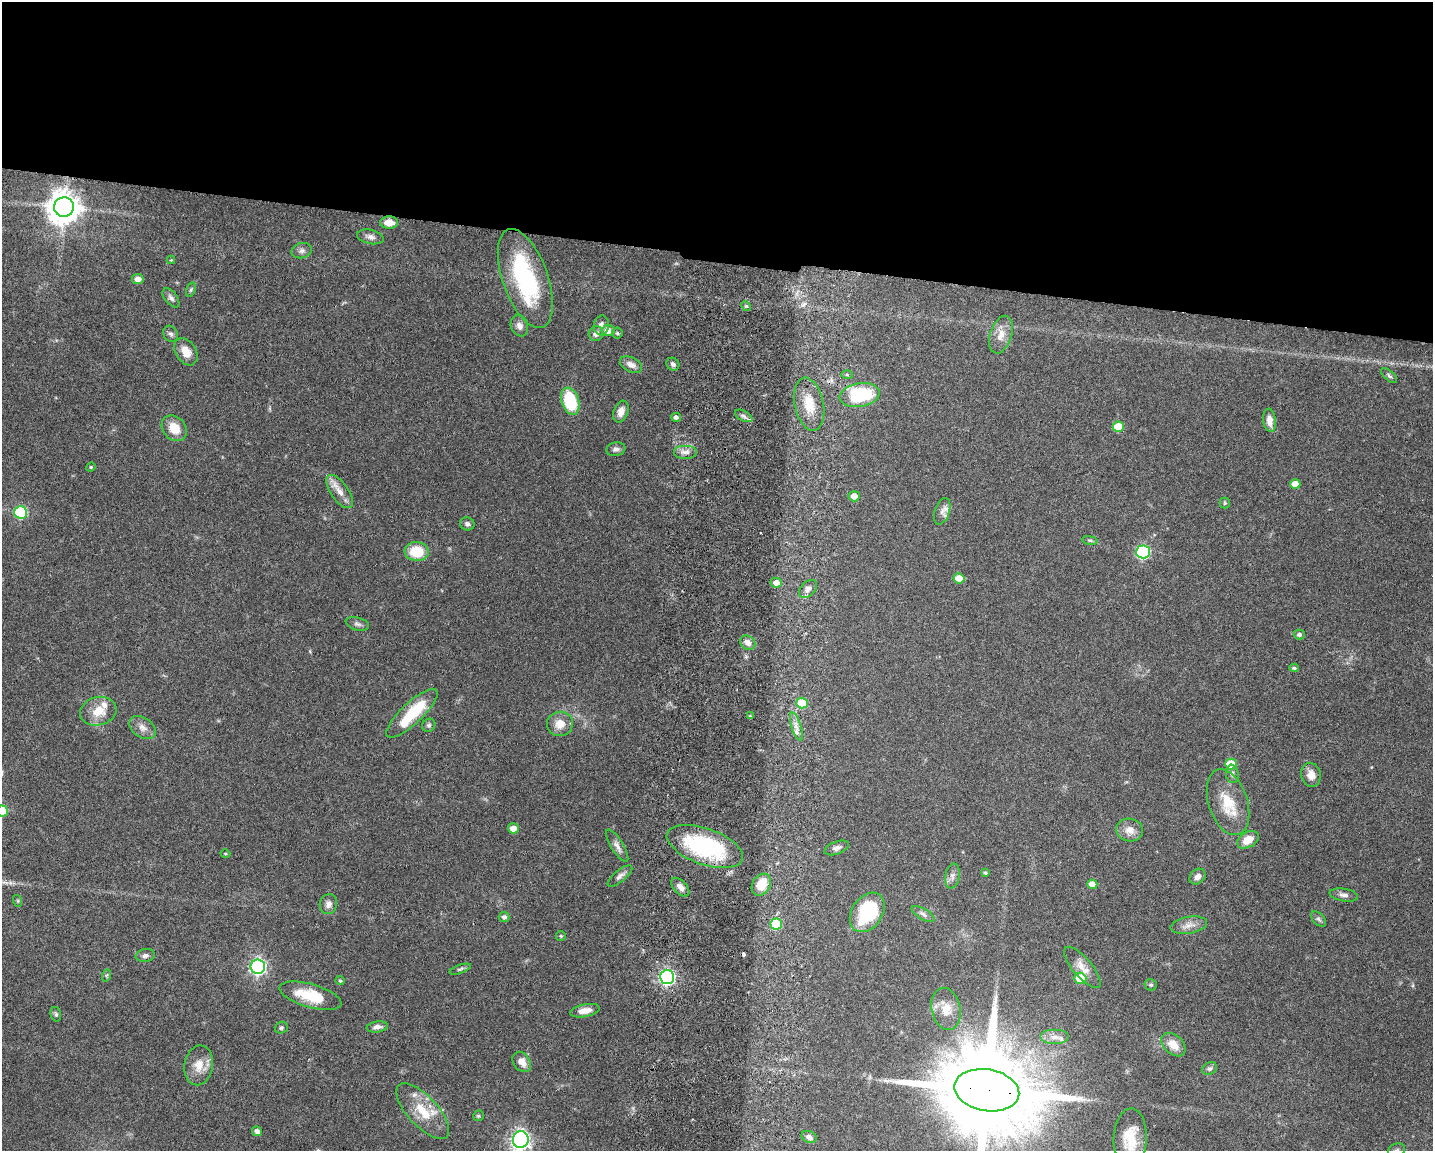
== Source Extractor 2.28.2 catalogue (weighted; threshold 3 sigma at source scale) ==
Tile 2 of 3 x 4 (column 2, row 1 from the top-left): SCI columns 1708-3138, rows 3457-4605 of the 4734 x 4618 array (HDU 1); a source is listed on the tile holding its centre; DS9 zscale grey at full resolution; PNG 1435 x 1153 px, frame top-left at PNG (2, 2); each listed source drawn as its Kron ellipse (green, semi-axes under 4 px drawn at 4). Shown black and unused: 22% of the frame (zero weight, under 3 of 6 exposures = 3% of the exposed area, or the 3 px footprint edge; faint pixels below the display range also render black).
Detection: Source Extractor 2.28.2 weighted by HDU 2 'WHT'; one run over the whole footprint, this tile lists its part. Background 0.0872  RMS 0.0032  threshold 0.0131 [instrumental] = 3 sigma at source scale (4.09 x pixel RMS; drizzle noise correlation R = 1.36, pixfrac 0.8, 0.05/0.05 arcsec/px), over >= 5 px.
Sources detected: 122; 2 inside a brighter object's white glare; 2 cosmic-ray / hot-pixel residue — neither listed nor drawn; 2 inside a brighter listed object's ellipse — not listed separately; the other 116 listed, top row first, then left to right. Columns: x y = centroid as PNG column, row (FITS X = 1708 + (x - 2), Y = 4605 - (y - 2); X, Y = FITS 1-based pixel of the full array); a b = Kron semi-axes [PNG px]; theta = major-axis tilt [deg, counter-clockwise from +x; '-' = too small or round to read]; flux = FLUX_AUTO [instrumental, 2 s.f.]
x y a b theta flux
64 207 10 9 - 550
389 222 9 6 -1 3.5
370 237 14 7 -12 1.4
302 251 10 7 13 1.2
171 260 4 4 - 0.26
525 278 52 22 -71 33
138 279 5 5 - 1.9
191 290 7 4 70 0.5
171 298 11 6 -51 1.1
746 306 5 4 - 0.45
601 325 10 7 83 1.7
519 326 11 8 -70 1.6
608 331 6 5 - 2.7
617 333 5 5 - 0.43
171 334 8 7 - 0.92
596 334 7 7 - 1.5
1001 335 19 11 72 3.6
186 352 15 10 -58 3.5
673 364 7 6 - 0.86
631 365 12 7 -26 1.9
847 375 5 4 - 0.48
1389 376 10 4 -43 0.64
860 395 20 11 10 21
570 401 14 8 -72 16
809 404 27 14 -78 7.5
621 411 11 7 69 2.2
744 416 9 5 -28 0.86
676 417 5 4 - 0.87
1270 420 12 6 -83 2.4
1118 427 5 5 - 7
174 428 14 11 -48 5.3
616 449 9 6 9 1
686 452 12 7 0 1.9
91 467 4 4 - 0.33
1295 484 5 5 - 3.5
340 491 19 8 -54 3.1
854 496 5 5 - 2.2
1225 503 5 5 - 0.41
942 511 13 7 71 1.6
21 512 6 6 - 22
467 524 7 6 - 0.91
1090 540 8 4 -9 0.49
417 551 12 9 -5 9.3
1143 552 7 6 - 41
959 578 5 5 - 4.2
776 583 5 5 - 2.1
808 589 10 7 44 1.4
357 624 12 6 -15 0.92
1299 635 5 5 - 0.81
748 643 8 6 -41 1.7
1294 668 4 4 - 0.56
802 703 5 5 - 8
98 711 18 14 15 5.5
412 713 34 10 43 13
750 716 3 3 - 0.72
560 724 13 12 - 4
429 725 7 6 - 0.68
796 727 14 5 -73 1.7
143 728 15 9 -32 2.1
1231 764 6 5 - 7.1
1232 774 9 6 -82 0.92
1311 775 12 9 -76 2.7
1228 802 34 19 -72 9.6
2 811 6 5 - 14
513 828 5 5 - 2.5
1130 830 13 11 -10 2.9
1248 840 11 7 30 3.9
617 846 18 6 -58 1.7
705 846 40 18 -19 38
837 848 13 6 20 1.2
225 854 5 4 - 0.35
985 873 4 4 - 0.46
620 876 15 5 40 1.2
952 876 12 7 80 1.3
1197 876 9 7 42 1.5
1092 884 5 4 - 3.5
761 885 11 9 59 5.9
680 887 11 6 -48 1.7
1344 895 14 6 -10 1.4
18 901 6 4 -72 0.35
328 904 10 8 74 1.6
867 912 21 15 55 20
923 914 13 5 -31 1.1
504 917 5 5 - 0.98
1319 919 9 5 -47 0.78
776 924 6 5 - 12
1189 925 18 8 10 2.4
561 936 5 4 - 0.36
145 956 10 6 8 1.1
258 967 7 7 - 90
1082 967 26 9 -49 3.4
460 969 11 4 20 0.68
107 975 6 4 70 0.43
667 977 7 7 - 80
1080 978 6 5 - 7.4
340 981 5 3 - 0.42
1151 985 6 5 - 0.6
310 996 32 11 -16 11
946 1009 21 14 -78 5.3
585 1011 15 6 10 3
56 1014 7 5 -76 0.57
377 1027 10 5 8 1.3
281 1028 6 6 - 0.65
1054 1037 14 7 0 2.3
1173 1045 14 9 -43 4
522 1062 11 8 -52 2.7
199 1065 20 14 81 4.1
1210 1069 7 6 - 0.7
987 1090 33 21 -9 7900
423 1111 35 15 -47 9
478 1116 5 5 - 0.5
257 1131 5 4 - 1.3
809 1137 8 5 -25 1.3
1130 1138 30 16 87 8.7
521 1140 8 8 - 150
1396 1150 9 6 24 0.95
Overlapping masked pixels (flux is a lower limit): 1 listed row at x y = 987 1090
Isophote crosses this tile's border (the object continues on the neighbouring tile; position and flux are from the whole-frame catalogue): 4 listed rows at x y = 2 811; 987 1090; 521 1140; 1396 1150